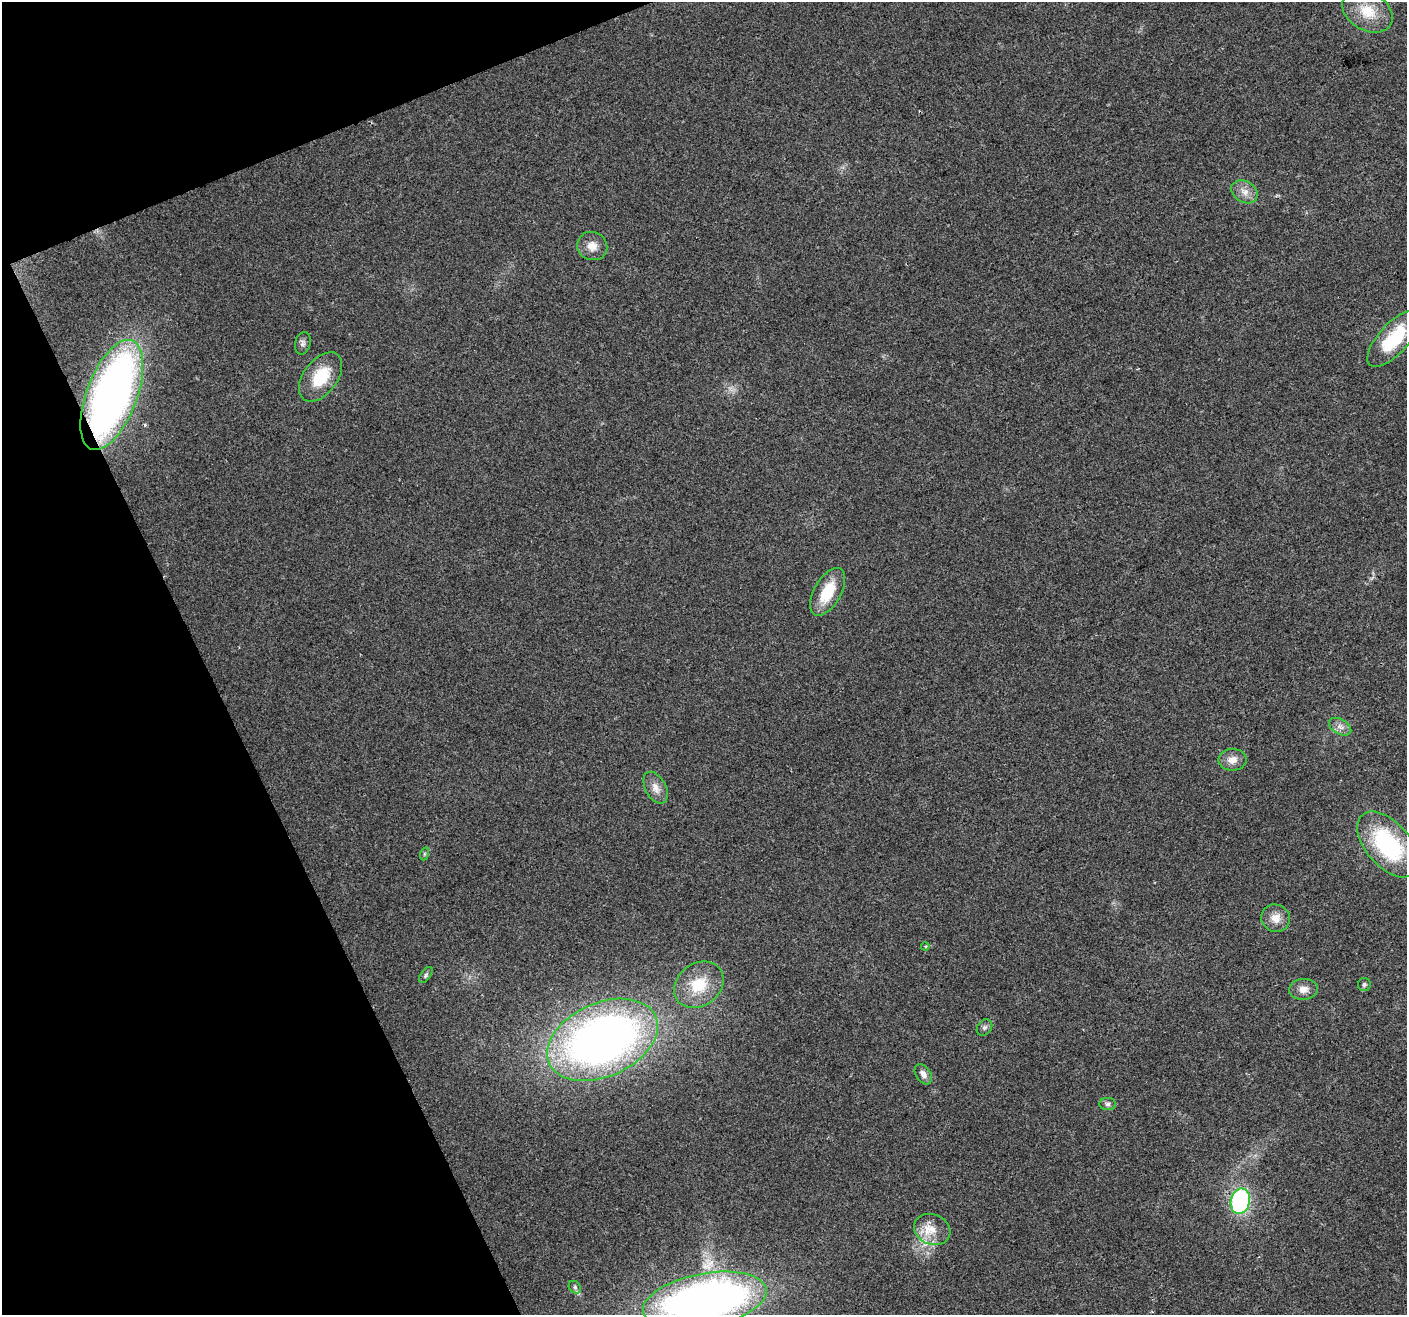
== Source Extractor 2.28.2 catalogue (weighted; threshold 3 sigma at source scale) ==
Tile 5 of 4 x 4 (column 1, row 2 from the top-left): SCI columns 2-1406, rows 2767-4079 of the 5620 x 5476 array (HDU 1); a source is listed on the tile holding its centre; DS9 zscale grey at full resolution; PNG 1409 x 1317 px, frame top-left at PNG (2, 2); each listed source drawn as its Kron ellipse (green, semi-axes under 4 px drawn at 4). Shown black and unused: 20% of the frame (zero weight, under 2 of 3 exposures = <1% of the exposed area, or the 3 px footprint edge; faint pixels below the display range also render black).
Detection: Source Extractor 2.28.2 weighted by HDU 2 'WHT'; one run over the whole footprint, this tile lists its part. Background 0.0635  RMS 0.0073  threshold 0.033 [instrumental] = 3 sigma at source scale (4.5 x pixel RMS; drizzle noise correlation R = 1.50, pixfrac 1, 0.0396/0.0396 arcsec/px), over >= 5 px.
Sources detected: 27; all 27 listed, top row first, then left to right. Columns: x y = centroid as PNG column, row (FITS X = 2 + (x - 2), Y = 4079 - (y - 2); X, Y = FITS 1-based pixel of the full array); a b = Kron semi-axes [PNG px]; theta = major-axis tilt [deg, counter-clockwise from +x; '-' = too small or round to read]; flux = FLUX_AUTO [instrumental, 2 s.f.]
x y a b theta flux
1367 11 27 19 -30 22
1244 192 14 10 -32 6.6
592 246 15 14 - 8.1
1394 338 36 15 47 40
303 343 11 7 75 2.7
321 377 28 17 53 27
112 395 58 25 69 430
828 592 26 13 61 25
1340 727 12 7 -30 4.1
1232 760 14 11 0 6.7
656 788 17 10 -61 6.5
1388 844 39 22 -49 84
424 854 7 4 71 1
1276 918 14 13 - 8.1
925 946 4 3 - 0.65
426 975 9 5 53 1.5
1364 984 6 6 - 1.6
699 985 26 21 36 25
1303 989 14 10 5 5.9
984 1027 9 7 50 2.2
602 1040 58 37 24 510
923 1074 11 7 -56 4.2
1108 1104 8 6 0 2.2
1240 1201 13 9 79 99
932 1229 19 15 -22 13
575 1287 7 5 -46 1.7
705 1300 63 27 10 470
Overlapping masked pixels (flux is a lower limit): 2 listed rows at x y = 112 395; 1240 1201
Isophote crosses this tile's border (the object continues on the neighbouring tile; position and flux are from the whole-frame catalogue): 1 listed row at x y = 705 1300